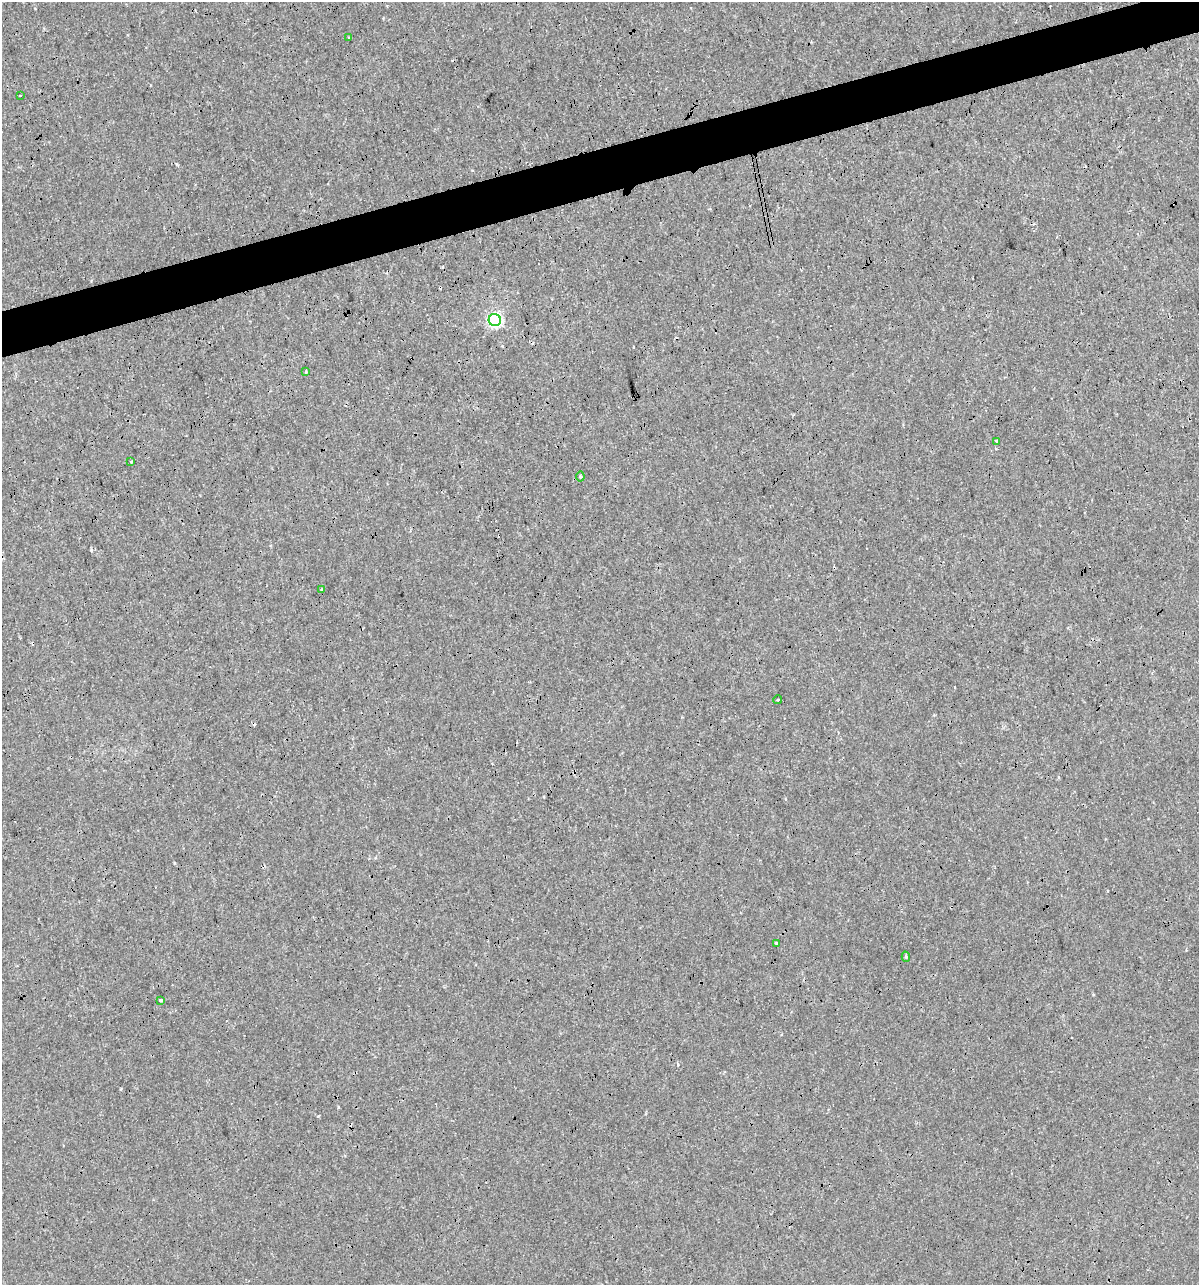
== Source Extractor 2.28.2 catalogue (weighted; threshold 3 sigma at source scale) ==
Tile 10 of 4 x 4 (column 2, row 3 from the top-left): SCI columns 1244-2440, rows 1284-2566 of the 4930 x 5132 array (HDU 1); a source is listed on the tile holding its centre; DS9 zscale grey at full resolution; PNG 1201 x 1287 px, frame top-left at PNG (2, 2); each listed source drawn as its Kron ellipse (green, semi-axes under 4 px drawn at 4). Shown black and unused: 4% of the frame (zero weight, under 3 of 4 exposures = <1% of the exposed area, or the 3 px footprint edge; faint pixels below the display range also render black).
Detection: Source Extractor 2.28.2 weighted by HDU 2 'WHT'; one run over the whole footprint, this tile lists its part. Background 1.50e-04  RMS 0.0017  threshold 0.00779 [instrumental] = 3 sigma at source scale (4.5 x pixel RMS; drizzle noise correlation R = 1.50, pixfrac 1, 0.0396/0.0396 arcsec/px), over >= 5 px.
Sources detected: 18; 6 cosmic-ray / hot-pixel residue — neither listed nor drawn; the other 12 listed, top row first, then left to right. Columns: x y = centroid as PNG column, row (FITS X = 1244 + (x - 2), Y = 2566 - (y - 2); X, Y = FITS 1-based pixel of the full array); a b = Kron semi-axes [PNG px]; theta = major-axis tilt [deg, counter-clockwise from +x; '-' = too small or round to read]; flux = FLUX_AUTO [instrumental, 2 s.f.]
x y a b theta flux
349 37 3 3 - 0.24
20 95 3 2 - 0.44
495 320 6 6 - 38
306 372 4 4 - 0.17
996 441 4 3 - 0.52
131 461 3 3 - 0.33
580 477 5 4 - 0.19
322 589 4 3 - 0.24
778 700 4 2 - 0.17
776 943 3 3 - 0.14
906 957 5 4 - 0.25
161 1000 4 3 - 0.85
Unlisted compact peaks at least as high as the median listed source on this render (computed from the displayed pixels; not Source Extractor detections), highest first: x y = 91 550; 318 1116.